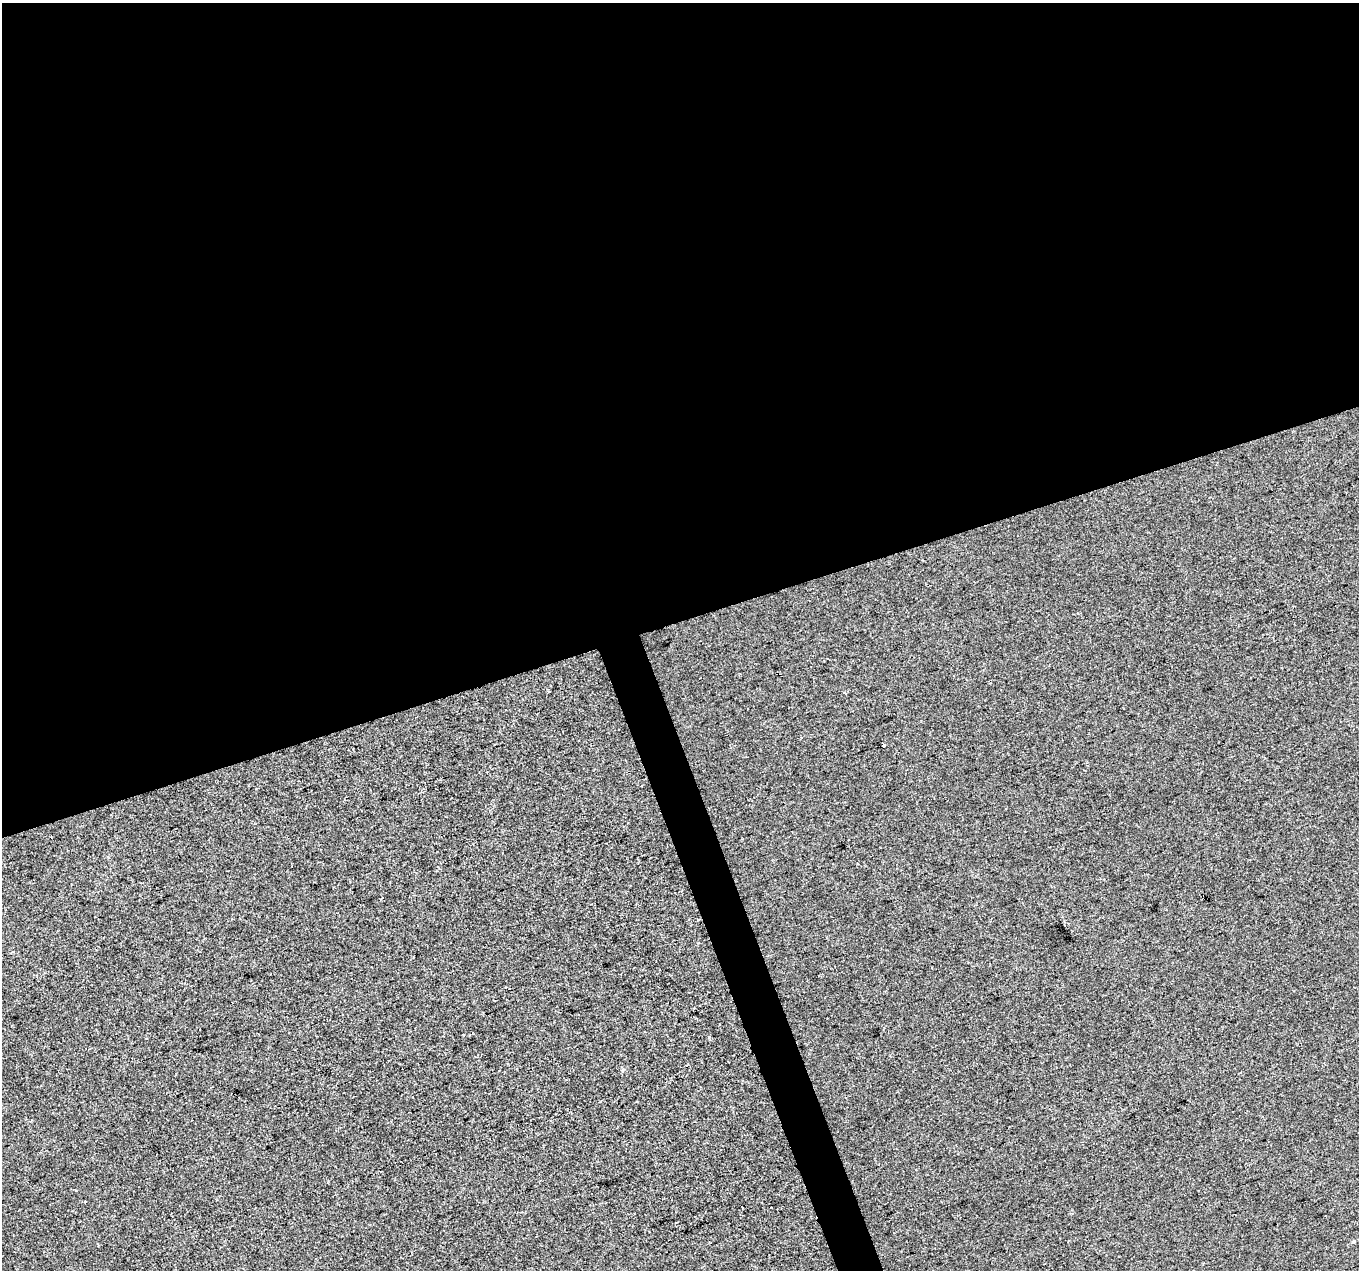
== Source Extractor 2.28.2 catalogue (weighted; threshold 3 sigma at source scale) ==
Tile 2 of 4 x 4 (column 2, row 1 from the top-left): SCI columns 1359-2715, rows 3925-5192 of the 5430 x 5260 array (HDU 1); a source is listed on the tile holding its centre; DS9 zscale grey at full resolution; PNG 1361 x 1272 px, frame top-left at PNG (2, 3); no overlay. Shown black and unused: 51% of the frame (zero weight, under 2 of 3 exposures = <1% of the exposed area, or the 3 px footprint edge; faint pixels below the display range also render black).
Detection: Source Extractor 2.28.2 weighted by HDU 2 'WHT'; one run over the whole footprint, this tile lists its part. Background -1.98e-04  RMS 0.0056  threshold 0.025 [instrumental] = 3 sigma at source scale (4.5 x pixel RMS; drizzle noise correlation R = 1.50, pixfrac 1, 0.0396/0.0396 arcsec/px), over >= 5 px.
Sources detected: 5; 1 cosmic-ray / hot-pixel residue — not listed; the other 4 listed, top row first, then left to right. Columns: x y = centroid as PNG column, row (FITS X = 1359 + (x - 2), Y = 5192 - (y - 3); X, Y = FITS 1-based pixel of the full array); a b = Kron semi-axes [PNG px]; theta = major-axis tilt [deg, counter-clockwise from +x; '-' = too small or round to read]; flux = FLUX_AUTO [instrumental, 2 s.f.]
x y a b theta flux
549 691 3 2 - 0.64
884 745 3 3 - 11
85 1201 3 2 - 1.1
1353 1242 5 3 - 0.58